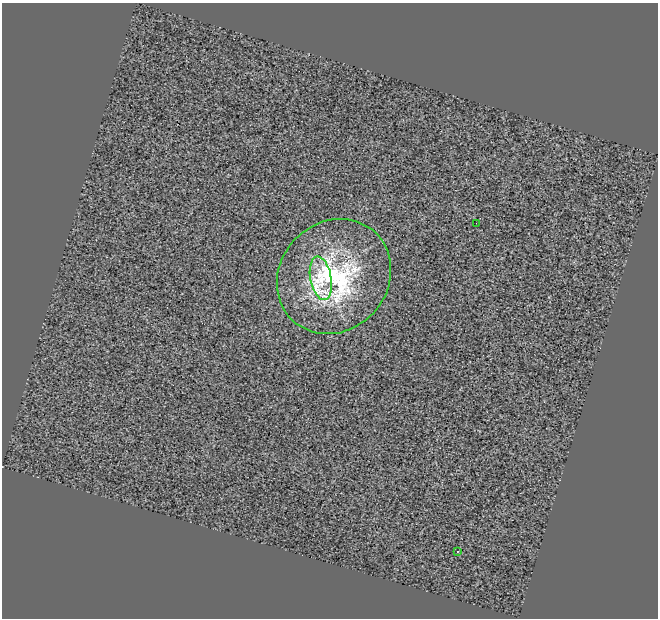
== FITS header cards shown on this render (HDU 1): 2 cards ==
NAXIS1  =                  656
NAXIS2  =                  616

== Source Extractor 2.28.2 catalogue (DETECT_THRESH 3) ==
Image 656 x 616 px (HDU 1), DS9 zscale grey, 1 PNG px = 1 image px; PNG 660 x 620 px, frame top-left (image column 1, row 616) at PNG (2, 3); each listed source drawn as its Kron ellipse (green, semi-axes under 4 px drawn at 4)
Background 0.0422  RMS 0.86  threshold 2.57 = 3 sigma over >= 5 px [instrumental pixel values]
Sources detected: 4; all 4 listed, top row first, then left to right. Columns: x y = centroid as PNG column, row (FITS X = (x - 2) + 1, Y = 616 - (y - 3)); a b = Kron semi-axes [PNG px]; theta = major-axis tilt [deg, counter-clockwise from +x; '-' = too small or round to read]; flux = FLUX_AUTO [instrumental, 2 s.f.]
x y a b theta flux
476 223 2 2 - 45
334 276 60 54 47 11000
321 278 22 10 -79 940
457 551 3 2 - 97